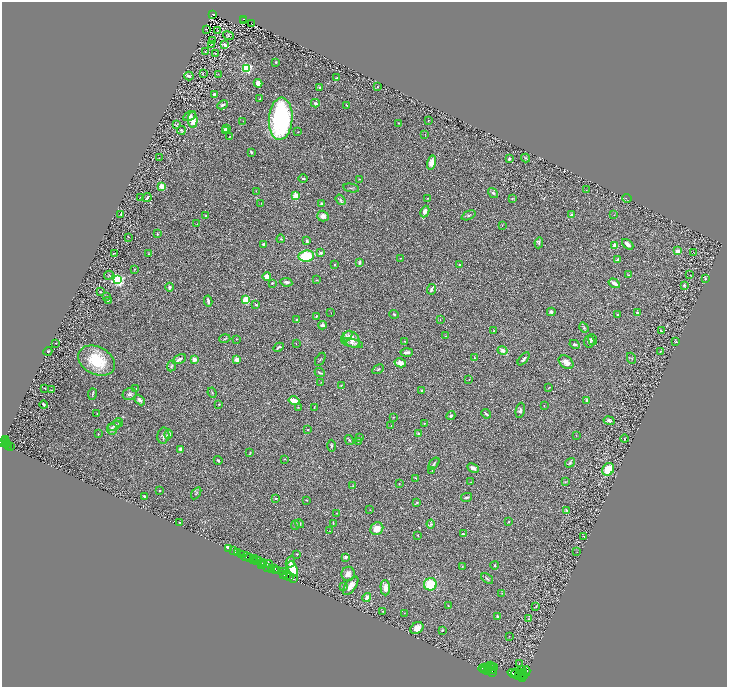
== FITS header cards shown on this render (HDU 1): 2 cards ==
NAXIS1  =                 1450
NAXIS2  =                 1369

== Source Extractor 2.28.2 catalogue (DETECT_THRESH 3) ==
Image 1450 x 1369 px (HDU 1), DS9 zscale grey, zoomed out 1/2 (1 PNG px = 2 x 2 image px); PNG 729 x 689 px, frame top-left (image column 2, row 1369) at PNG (2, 2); each listed source drawn as its Kron ellipse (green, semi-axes under 4 px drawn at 4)
Background 0.396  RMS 0.028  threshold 0.0835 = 3 sigma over >= 5 px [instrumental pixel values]
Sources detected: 345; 45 cannot appear on this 1/2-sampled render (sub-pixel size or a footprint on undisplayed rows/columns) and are neither listed nor drawn; the other 300 listed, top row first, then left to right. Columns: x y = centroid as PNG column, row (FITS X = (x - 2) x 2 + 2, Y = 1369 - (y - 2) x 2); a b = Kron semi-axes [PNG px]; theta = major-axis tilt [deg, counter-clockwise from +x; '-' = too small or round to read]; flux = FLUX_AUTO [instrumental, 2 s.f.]
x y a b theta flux
213 14 3 3 - 71
244 19 3 1 - 35
244 21 2 1 - 3.3
252 24 2 1 - 1.5
206 29 2 1 - 2.1
218 31 2 2 - 32
228 36 6 3 -21 4.5
213 41 2 2 - 2.6
211 44 2 1 - 1.7
225 45 4 2 - 2.2
205 51 2 1 - 37
216 53 4 1 - 2
276 62 2 2 - 4.3
247 68 3 3 - 780
203 73 3 2 - 2.5
218 74 2 2 - 1.6
189 76 5 3 - 14
336 78 3 3 - 4.1
258 83 4 4 - 47
320 87 3 3 - 4.6
377 87 2 2 - 2.7
214 94 2 2 - 31
260 99 3 2 - 2.7
315 103 4 3 - 9.9
223 105 5 3 - 11
347 105 3 2 - 3.3
189 116 7 4 31 11
281 119 21 12 86 830
193 120 8 4 -88 53
428 120 2 2 - 3.9
243 121 2 2 - 1.2
398 123 3 2 - 3.3
177 124 4 3 - 3.9
227 129 4 3 - 12
181 130 4 3 - 6.8
225 131 4 3 - 11
298 132 2 2 - 1.9
425 134 3 3 - 2.7
229 136 4 2 - 3.1
251 152 3 2 - 6.8
159 158 2 1 - 1.6
525 158 4 3 - 5.4
509 159 3 3 - 8.8
432 163 7 4 77 44
303 178 5 3 - 7.2
359 179 3 2 - 3.2
162 187 2 2 - 110
351 188 8 2 -12 6.3
586 190 3 2 - 2.2
256 191 3 1 - 1.5
493 193 5 4 - 8.9
296 196 3 2 - 230
140 197 4 2 - 3
147 197 4 2 - 7.6
428 198 2 2 - 3.4
627 198 5 1 - 1.9
512 199 3 3 - 3.6
341 200 6 4 -53 9.2
261 203 3 2 - 2.2
321 203 4 3 - 6.9
425 212 6 4 66 30
121 214 2 2 - 6.2
571 214 3 3 - 8.1
469 215 7 3 25 6
614 215 2 1 - 1.3
206 216 3 2 - 9.4
323 216 5 5 - 23
197 224 2 1 - 1.5
502 225 2 2 - 1.5
157 234 4 3 - 4
129 237 2 1 - 1.9
281 239 4 3 - 6.5
307 241 3 2 - 8.2
539 243 5 3 - 7.3
264 244 4 4 - 8.7
628 244 6 3 -42 21
615 245 2 2 - 82
678 251 3 3 - 24
694 252 2 1 - 1.9
114 253 3 2 - 2.3
321 253 3 3 - 10
148 254 4 3 - 4
306 256 8 5 6 160
401 258 2 2 - 2.8
618 259 3 2 - 19
359 262 4 3 - 11
459 264 3 2 - 3.1
334 265 2 2 - 4.8
134 269 3 2 - 4.6
109 275 5 3 - 5.2
628 275 3 2 - 2.8
690 275 3 2 - 1.9
267 277 4 3 - 33
705 279 3 3 - 5.4
118 280 3 3 - 1200
317 280 3 2 - 4.1
286 282 6 3 -9 15
272 283 3 3 - 4.9
614 283 6 3 -34 29
684 285 2 2 - 6.3
169 287 4 3 - 12
432 289 5 2 - 12
100 292 2 1 - 2.4
106 296 2 1 - 1.1
108 300 3 2 - 3.6
246 300 4 4 - 91
208 301 5 2 - 15
256 305 3 3 - 7.2
551 312 4 3 - 15
637 312 3 2 - 6.9
331 313 2 1 - 1.5
394 314 5 3 - 5.3
617 315 4 3 - 4
316 316 4 3 - 4.4
297 320 2 2 - 25
440 320 2 2 - 2.1
322 325 4 3 - 15
584 327 5 3 - 6.9
494 331 2 2 - 3.5
661 331 3 2 - 3.1
446 336 2 1 - 1.6
347 337 7 4 46 12
225 339 5 2 - 5.3
236 339 2 1 - 1.9
352 339 9 7 -47 60
592 340 5 3 - 6.7
404 341 2 2 - 1.9
676 341 3 2 - 3.6
589 342 5 5 - 17
56 343 2 2 - 6.1
352 343 11 3 -14 17
296 344 2 1 - 1.5
575 344 5 3 - 8.7
278 347 5 2 - 9
503 350 5 4 - 20
48 351 4 3 - 5.4
661 351 3 2 - 2.9
407 352 6 3 1 20
474 358 3 3 - 3.7
631 358 6 2 -65 4.1
179 359 7 3 26 15
194 359 2 2 - 69
237 359 2 2 - 82
320 359 7 2 58 4.4
523 359 8 2 48 11
97 361 19 14 -27 200
566 362 8 5 -38 31
400 363 6 4 -13 22
171 366 6 3 66 7
378 369 6 2 29 4.9
320 373 5 2 - 7.3
469 379 2 2 - 4.3
321 382 2 2 - 2.6
341 385 3 1 - 1.9
549 387 3 2 - 2.1
45 388 2 1 - 2.7
136 389 3 2 - 4.5
51 390 3 2 - 2.2
422 391 3 3 - 5.5
212 393 5 3 - 5.4
92 394 6 3 82 6.1
130 394 7 6 - 14
140 400 6 4 -46 17
587 400 4 3 - 9.6
294 401 5 3 - 51
219 404 2 2 - 2.7
44 405 4 2 - 11
544 405 2 1 - 1.5
298 407 3 2 - 2.8
314 407 3 2 - 2.9
520 410 8 4 78 15
97 414 2 2 - 2
486 414 5 2 - 9.6
451 416 5 3 - 10
393 417 2 1 - 2
609 421 5 4 - 14
119 423 5 3 - 7.6
424 423 2 2 - 3.1
114 426 7 3 28 12
391 426 2 1 - 1.4
112 429 5 5 - 22
308 430 2 2 - 3
98 434 2 2 - 2.6
169 434 5 4 - 17
418 434 4 3 - 6.4
163 435 8 6 78 15
576 435 2 2 - 1.9
360 438 3 3 - 5
6 439 4 3 - 390
625 439 4 2 - 3.4
349 440 5 3 - 6.5
5 441 3 2 - 280
358 441 3 2 - 3.5
3 442 3 2 - 610
6 444 4 2 - 330
9 446 2 1 - 140
332 446 6 3 89 6.5
11 447 2 2 - 44
181 449 4 3 - 35
250 453 3 1 - 3.5
284 459 3 2 - 2
218 460 4 2 - 7.7
434 463 7 2 53 6.3
570 463 5 3 - 6.3
473 468 6 3 -24 22
608 469 7 5 47 100
432 470 3 2 - 2.4
416 478 3 1 - 2.1
471 482 2 2 - 2
565 482 4 2 - 2.9
399 484 2 2 - 2.6
353 486 3 3 - 4.1
159 491 2 2 - 6
196 493 7 2 57 4.4
144 496 3 2 - 5.3
467 497 5 2 - 7.1
276 498 4 2 - 3.5
306 500 3 2 - 2.2
417 503 3 2 - 3.2
370 510 3 2 - 1.6
566 510 3 2 - 5.3
336 513 3 1 - 1.9
179 522 2 1 - 11
509 522 3 2 - 4.6
333 523 3 1 - 2.6
300 524 4 3 - 5.5
431 524 4 4 - 7.9
295 525 4 2 - 4.5
377 529 7 6 - 61
330 531 2 1 - 1.4
463 534 3 3 - 7.8
417 535 3 2 - 3.1
583 536 2 1 - 3
228 549 4 2 - 48
234 551 3 1 - 50
577 552 2 1 - 1.5
238 553 2 2 - 170
297 554 3 2 - 3.1
242 555 3 2 - 830
246 557 4 3 - 120
346 557 4 4 - 10
250 558 2 2 - 65
254 558 3 1 - 130
254 560 2 1 - 22
257 561 5 1 - 610
262 562 2 1 - 110
290 562 6 4 65 13
261 564 3 1 - 93
264 564 3 2 - 280
269 564 4 2 - 25
495 565 4 3 - 5.5
462 566 3 2 - 2
268 567 4 2 - 320
275 568 3 2 - 610
271 569 2 1 - 120
293 569 8 4 -68 92
276 570 3 1 - 330
278 570 3 2 - 570
284 572 3 1 - 30
284 574 2 1 - 640
348 574 7 6 - 27
287 575 2 1 - 590
289 577 3 2 - 590
293 579 3 2 - 100
487 579 7 3 -38 8.7
430 584 6 6 - 160
351 586 11 5 54 42
343 587 4 3 - 7.3
385 588 7 5 -86 33
502 593 3 2 - 3.1
367 598 4 3 - 35
448 605 3 2 - 2.8
536 607 4 2 - 3.5
382 611 3 2 - 2.4
404 613 3 2 - 1.7
498 617 4 3 - 8.3
529 618 4 3 - 3.1
417 628 7 5 35 43
442 630 3 3 - 4.1
509 636 2 1 - 1.4
519 663 2 1 - 1.5
490 666 4 3 - 2100
493 667 3 2 - 2000
483 668 4 2 - 2600
485 668 3 2 - 2400
489 668 3 2 - 1600
495 668 3 2 - 940
485 670 4 2 - 3800
493 670 3 2 - 2100
488 671 3 2 - 1500
520 672 6 3 46 2800
523 672 3 2 - 1600
526 672 5 3 - 1400
492 673 3 2 - 1300
513 674 6 2 -19 3000
516 674 5 4 - 4800
524 675 3 3 - 1800
518 676 2 1 - 1100
522 676 2 1 - 680
522 678 3 2 - 1400
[45 sub-pixel or undisplayed-footprint detections neither listed nor drawn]